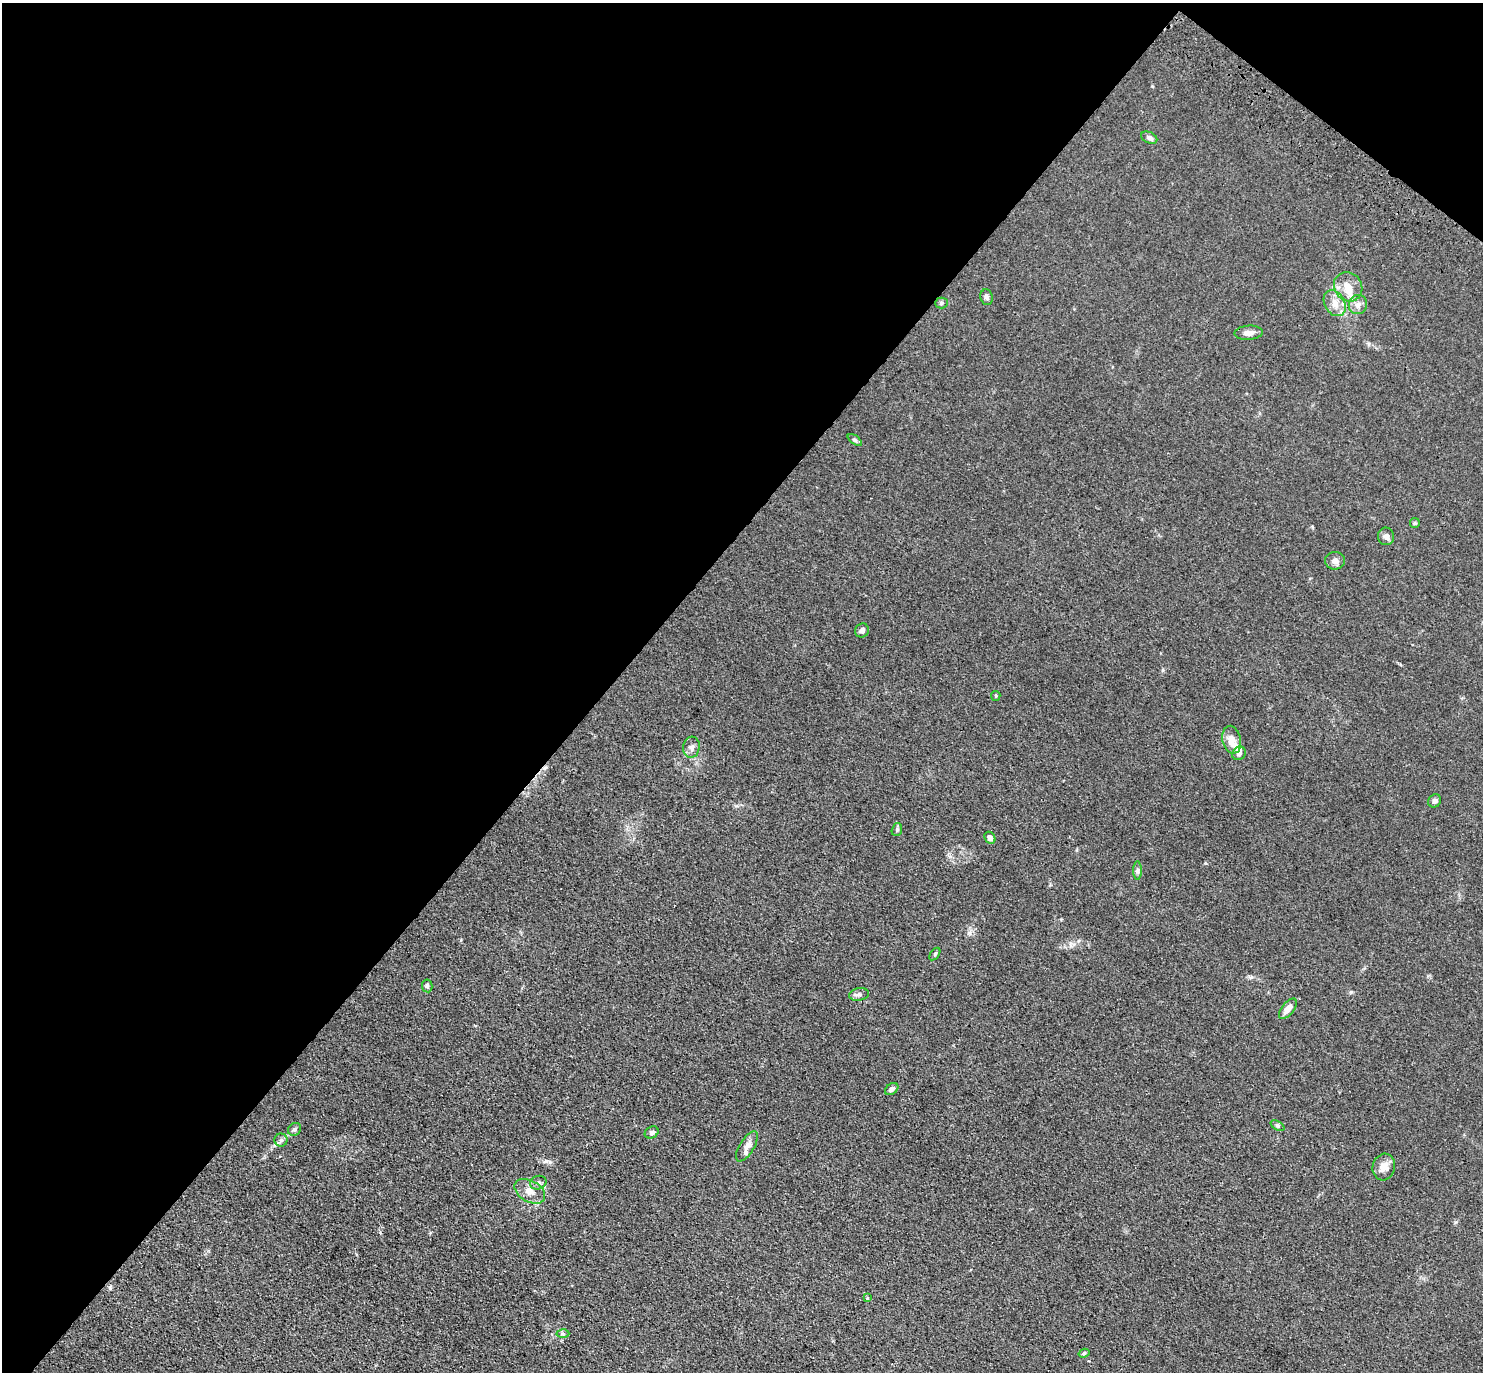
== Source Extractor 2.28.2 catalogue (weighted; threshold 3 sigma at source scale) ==
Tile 2 of 4 x 4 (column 2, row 1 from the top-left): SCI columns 1529-3009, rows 4463-5832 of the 6001 x 6022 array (HDU 1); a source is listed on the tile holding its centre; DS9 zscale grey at full resolution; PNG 1485 x 1374 px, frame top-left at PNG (2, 3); each listed source drawn as its Kron ellipse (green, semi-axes under 4 px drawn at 4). Shown black and unused: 43% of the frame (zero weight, under 3 of 4 exposures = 4% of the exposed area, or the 3 px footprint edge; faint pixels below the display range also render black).
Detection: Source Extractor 2.28.2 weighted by HDU 2 'WHT'; one run over the whole footprint, this tile lists its part. Background 0.0394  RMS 0.0046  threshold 0.0208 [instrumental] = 3 sigma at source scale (4.5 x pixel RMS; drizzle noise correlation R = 1.50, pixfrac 1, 0.05/0.05 arcsec/px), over >= 5 px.
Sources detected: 40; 4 inside a brighter listed object's ellipse — not listed separately; the other 36 listed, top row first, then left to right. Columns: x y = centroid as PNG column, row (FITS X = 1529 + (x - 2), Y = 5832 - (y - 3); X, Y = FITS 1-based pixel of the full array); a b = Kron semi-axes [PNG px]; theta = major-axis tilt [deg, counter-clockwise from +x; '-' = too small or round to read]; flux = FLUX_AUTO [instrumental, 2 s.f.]
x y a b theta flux
1149 138 8 5 -27 1.5
1348 287 15 13 -54 5.8
987 297 8 6 -76 1.1
941 303 6 5 - 0.87
1335 303 14 10 -60 4.3
1358 305 10 9 - 2.5
1249 333 14 7 3 3
855 440 8 4 -36 0.83
1415 523 5 5 - 0.58
1386 536 9 8 - 1.9
1335 561 10 9 - 2.3
862 630 7 6 - 1.5
996 696 5 4 - 0.53
1232 740 14 9 -78 4.9
691 747 10 8 83 2.1
1239 753 7 6 - 1.6
1435 801 7 6 - 1.5
897 830 6 5 - 0.92
990 838 6 5 - 1.7
1138 871 9 4 90 1
935 954 7 3 54 0.64
427 986 6 5 - 1.1
859 994 10 6 12 1.4
1288 1009 12 6 52 4
892 1089 7 5 36 1.7
1278 1126 7 4 -31 0.75
295 1129 7 6 - 1.1
652 1132 7 5 28 1.4
281 1140 6 6 - 1.2
747 1146 17 7 58 3.2
1384 1167 13 11 76 4.3
538 1183 8 6 22 1.5
530 1191 16 10 -30 4.7
867 1298 3 3 - 1
563 1334 6 4 -2 0.78
1084 1353 5 4 - 0.78
Unlisted compact peaks at least as high as the median listed source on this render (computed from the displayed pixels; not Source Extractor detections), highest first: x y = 550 1162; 1351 992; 110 1288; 969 933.